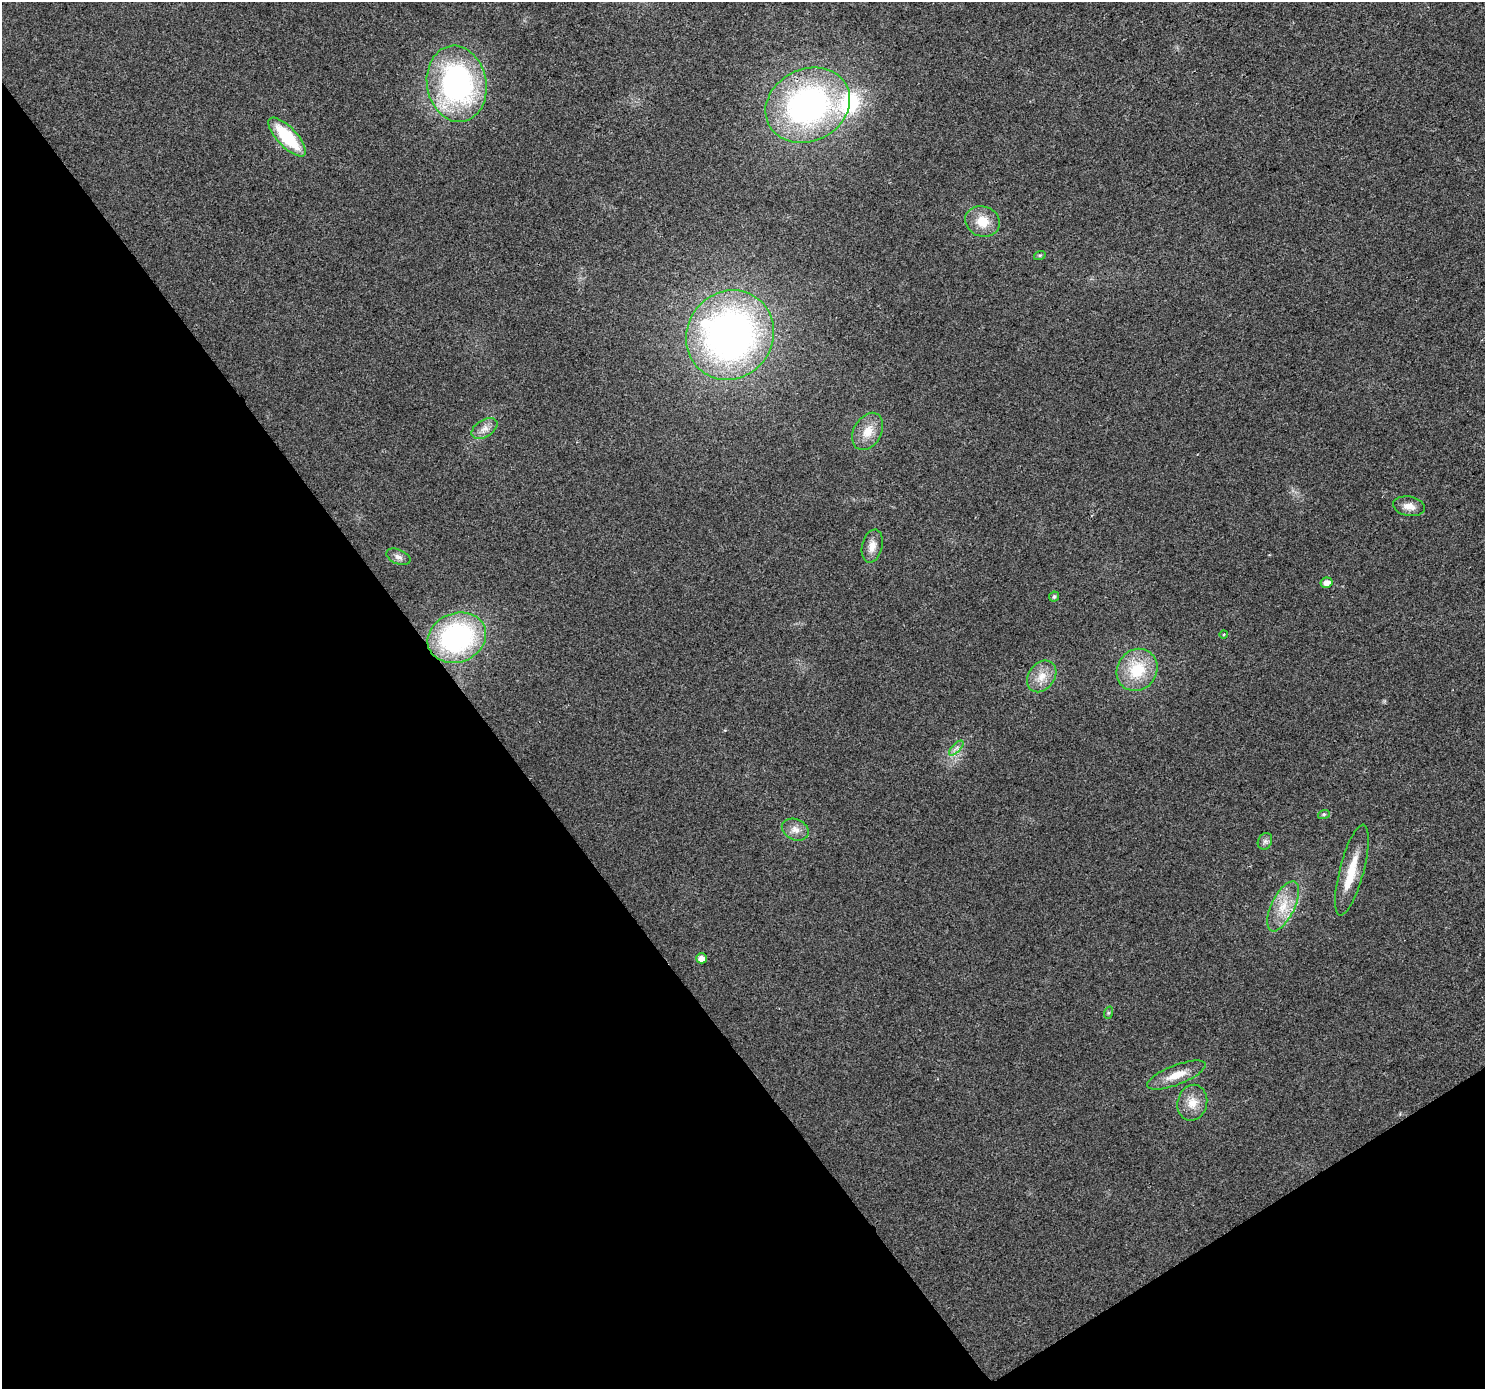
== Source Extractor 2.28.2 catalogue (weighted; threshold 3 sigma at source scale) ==
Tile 14 of 4 x 4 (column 2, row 4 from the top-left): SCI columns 1488-2970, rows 189-1575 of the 5937 x 5861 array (HDU 1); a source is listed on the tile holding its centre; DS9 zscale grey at full resolution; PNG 1487 x 1391 px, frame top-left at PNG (2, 2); each listed source drawn as its Kron ellipse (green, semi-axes under 4 px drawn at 4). Shown black and unused: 35% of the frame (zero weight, under 2 of 3 exposures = <1% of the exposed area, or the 3 px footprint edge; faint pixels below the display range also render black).
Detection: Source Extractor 2.28.2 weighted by HDU 2 'WHT'; one run over the whole footprint, this tile lists its part. Background 0.031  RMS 0.0063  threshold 0.0284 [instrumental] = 3 sigma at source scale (4.5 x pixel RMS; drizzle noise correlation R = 1.50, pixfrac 1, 0.0396/0.0396 arcsec/px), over >= 5 px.
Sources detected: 30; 1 inside a brighter object's white glare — neither listed nor drawn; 2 inside a brighter listed object's ellipse — not listed separately; the other 27 listed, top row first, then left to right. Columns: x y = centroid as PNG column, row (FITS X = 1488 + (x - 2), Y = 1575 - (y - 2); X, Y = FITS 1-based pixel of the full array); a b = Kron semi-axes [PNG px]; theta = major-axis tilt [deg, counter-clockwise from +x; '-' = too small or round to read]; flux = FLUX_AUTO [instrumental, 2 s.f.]
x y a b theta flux
457 84 38 29 -80 140
808 105 44 36 27 180
287 137 25 10 -46 36
982 221 17 15 -20 11
1040 255 6 4 18 0.89
730 335 46 43 52 290
484 428 14 8 31 4.5
868 431 20 14 62 10
1409 506 16 9 -10 5.4
872 546 17 10 76 6
398 557 13 7 -21 2.9
1327 583 6 5 - 4.6
1054 596 5 4 - 1.2
1224 634 4 4 - 1
457 638 30 24 21 110
1137 670 22 19 53 26
1042 676 17 13 53 8.8
956 748 9 3 45 1.8
1324 814 6 4 18 0.86
795 830 14 10 -25 5
1265 841 8 7 - 2
1352 870 47 12 75 18
1283 906 27 11 64 14
702 958 5 5 - 4.1
1108 1013 6 4 72 0.95
1176 1075 31 10 21 11
1192 1103 18 15 76 9.5